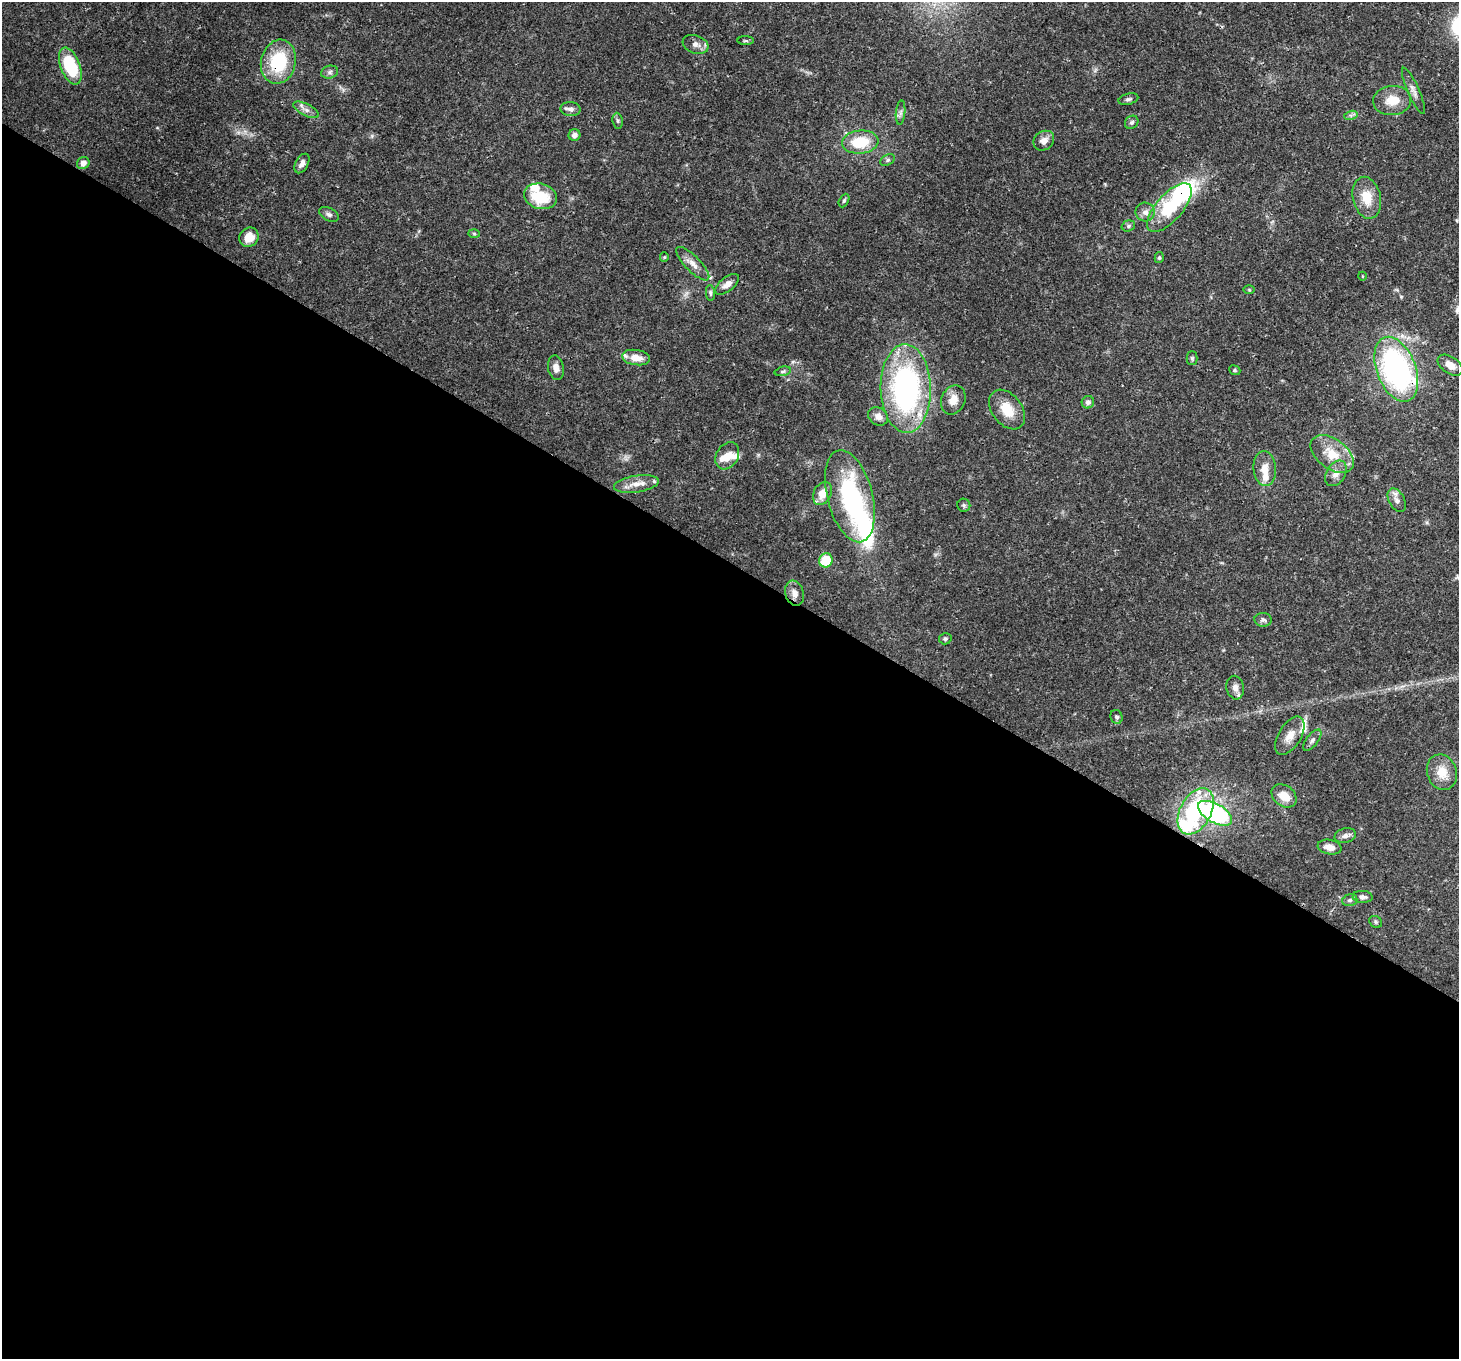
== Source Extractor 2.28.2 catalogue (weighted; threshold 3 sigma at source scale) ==
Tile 14 of 4 x 4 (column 2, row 4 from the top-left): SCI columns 1529-2985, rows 351-1707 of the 5968 x 6059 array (HDU 1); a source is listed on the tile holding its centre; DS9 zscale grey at full resolution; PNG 1461 x 1361 px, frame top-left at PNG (2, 2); each listed source drawn as its Kron ellipse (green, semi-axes under 4 px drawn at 4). Shown black and unused: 59% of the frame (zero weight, under 3 of 4 exposures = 7% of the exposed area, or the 3 px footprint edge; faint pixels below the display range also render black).
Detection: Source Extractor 2.28.2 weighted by HDU 2 'WHT'; one run over the whole footprint, this tile lists its part. Background 0.0541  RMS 0.0029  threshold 0.0131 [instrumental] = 3 sigma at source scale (4.5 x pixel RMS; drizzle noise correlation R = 1.50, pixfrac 1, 0.0396/0.0396 arcsec/px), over >= 5 px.
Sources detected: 85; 2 inside a brighter object's white glare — neither listed nor drawn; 9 inside a brighter listed object's ellipse — not listed separately; the other 74 listed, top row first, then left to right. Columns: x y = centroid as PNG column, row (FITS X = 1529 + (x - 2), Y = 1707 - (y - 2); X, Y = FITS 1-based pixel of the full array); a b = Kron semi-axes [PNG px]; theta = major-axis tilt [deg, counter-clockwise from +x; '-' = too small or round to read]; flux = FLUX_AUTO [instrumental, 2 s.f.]
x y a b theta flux
746 41 8 4 -1 0.44
695 44 13 9 -20 1.8
278 62 22 17 77 17
70 66 19 9 -68 17
330 72 8 6 16 0.93
1413 91 25 5 -66 1.7
1128 99 10 5 14 0.74
1392 100 19 14 6 5.3
570 109 10 7 -2 1.3
306 110 14 6 -27 1.6
901 112 12 4 85 0.97
1351 115 7 4 17 0.67
618 121 8 5 -83 0.61
1132 122 7 6 - 0.77
574 135 6 6 - 1.2
1044 141 11 9 39 2
860 142 18 11 6 10
888 160 8 5 27 0.64
83 163 6 6 - 1.8
302 163 10 6 61 1.6
540 196 17 12 -16 11
1367 198 21 14 -77 6
844 201 7 4 63 0.49
1169 208 30 13 49 22
1145 212 9 9 - 1.7
329 214 10 6 -27 0.95
1128 226 7 5 17 0.64
474 233 6 4 -2 0.39
249 237 10 9 - 3.8
664 257 5 4 - 0.35
1159 258 5 4 - 0.44
693 264 22 7 -46 2.6
1362 276 4 3 - 0.21
727 284 14 7 38 2
1249 290 6 4 -2 0.32
710 293 8 4 -85 0.56
636 358 14 7 -8 3.6
1192 358 7 5 -90 0.53
1450 365 14 8 -35 2.8
556 368 12 8 -80 2.1
1396 369 34 19 -69 69
1235 370 6 4 -23 0.44
783 371 8 4 13 0.53
906 388 44 25 -89 69
953 400 15 11 66 3.1
1088 402 6 6 - 1
1007 409 22 15 -52 6
878 416 10 8 -33 1.9
1332 454 24 15 -37 7
727 456 14 11 58 3.6
1265 469 17 11 -85 3.6
1336 473 14 9 58 2.3
636 484 22 8 9 3.3
822 494 12 9 63 3.7
850 496 47 22 -76 37
1397 500 12 8 -61 1.6
964 505 6 6 - 0.65
826 560 7 6 - 7.7
795 593 13 9 -72 2
1263 620 8 7 - 0.88
945 639 6 5 - 0.55
1235 688 12 8 -78 1.9
1116 717 7 6 - 0.79
1290 736 21 11 59 3.5
1312 740 13 5 53 1.1
1442 772 18 14 -71 4.9
1284 796 13 10 -38 4.5
1196 811 25 15 62 28
1215 813 19 9 -29 48
1345 836 11 7 16 1.2
1329 847 12 7 -10 2.5
1363 897 10 6 -4 1.2
1350 900 8 5 15 0.69
1376 922 7 5 -34 0.56
Overlapping masked pixels (flux is a lower limit): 4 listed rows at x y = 278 62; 1169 208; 1396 369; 906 388